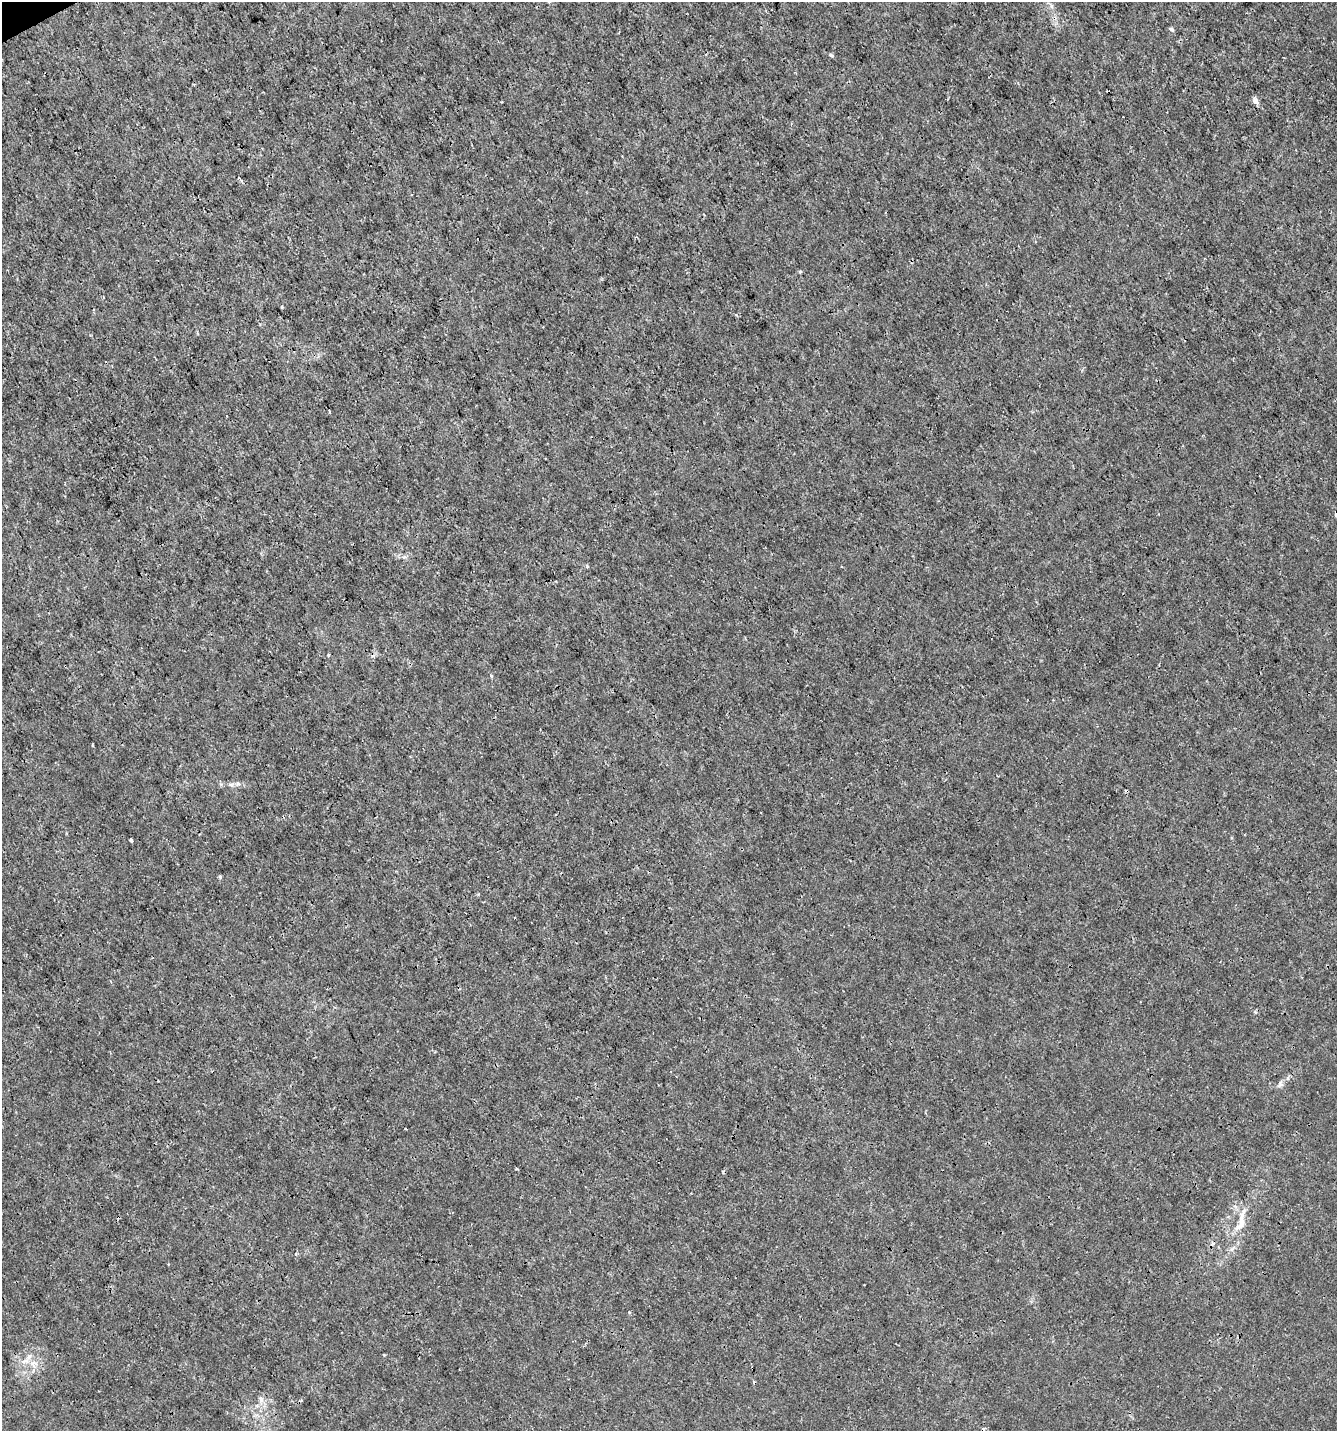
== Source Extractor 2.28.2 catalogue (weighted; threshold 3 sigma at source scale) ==
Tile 11 of 4 x 4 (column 3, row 3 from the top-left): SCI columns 2769-4103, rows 1433-2861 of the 5595 x 5720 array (HDU 1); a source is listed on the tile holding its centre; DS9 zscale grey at full resolution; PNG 1339 x 1433 px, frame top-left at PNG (2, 2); no overlay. Shown black and unused: <1% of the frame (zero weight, under 3 of 4 exposures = <1% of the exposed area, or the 3 px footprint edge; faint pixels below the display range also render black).
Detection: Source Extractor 2.28.2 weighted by HDU 2 'WHT'; one run over the whole footprint, this tile lists its part. Background 3.30e-04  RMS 9.5e-04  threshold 0.00425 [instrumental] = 3 sigma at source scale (4.5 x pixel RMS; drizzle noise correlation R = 1.50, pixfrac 1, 0.0396/0.0396 arcsec/px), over >= 5 px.
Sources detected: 21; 3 cosmic-ray / hot-pixel residue — not listed; the other 18 listed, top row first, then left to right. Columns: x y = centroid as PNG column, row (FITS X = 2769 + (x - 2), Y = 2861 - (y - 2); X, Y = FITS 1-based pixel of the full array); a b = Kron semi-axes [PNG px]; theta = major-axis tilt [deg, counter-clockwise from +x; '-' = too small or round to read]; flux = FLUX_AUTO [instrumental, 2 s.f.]
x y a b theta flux
1051 6 7 4 -89 0.18
1171 29 7 3 -38 0.17
831 55 6 4 -42 0.13
1255 101 8 6 -64 0.41
282 307 5 3 - 0.076
1336 515 4 3 - 0.27
404 557 5 5 - 0.18
328 655 3 3 - 0.085
300 672 3 2 - 0.071
492 676 3 3 - 0.45
238 784 7 4 -2 0.22
131 840 4 3 - 0.28
220 877 4 4 - 0.14
1280 1084 8 6 7 0.27
1241 1223 31 11 77 1.8
29 1357 8 6 23 0.38
34 1363 13 6 -5 0.66
261 1399 9 6 -74 0.39
Isophote crosses this tile's border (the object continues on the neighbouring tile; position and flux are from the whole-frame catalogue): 1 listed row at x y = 1336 515
Unlisted compact peaks at least as high as the median listed source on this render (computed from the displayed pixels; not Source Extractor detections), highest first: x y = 587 566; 800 272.